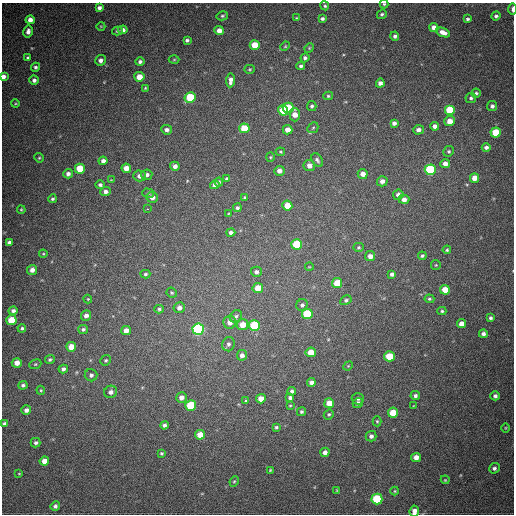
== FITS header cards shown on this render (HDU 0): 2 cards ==
NAXIS1  =                  512
NAXIS2  =                  512

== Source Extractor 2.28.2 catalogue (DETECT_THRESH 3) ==
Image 512 x 512 px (HDU 0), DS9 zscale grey, 1 PNG px = 1 image px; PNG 516 x 516 px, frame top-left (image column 1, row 512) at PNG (2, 3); each listed source drawn as its Kron ellipse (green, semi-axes under 4 px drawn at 4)
Background 660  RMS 19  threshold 56.9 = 3 sigma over >= 5 px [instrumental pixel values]
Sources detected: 189; all 189 listed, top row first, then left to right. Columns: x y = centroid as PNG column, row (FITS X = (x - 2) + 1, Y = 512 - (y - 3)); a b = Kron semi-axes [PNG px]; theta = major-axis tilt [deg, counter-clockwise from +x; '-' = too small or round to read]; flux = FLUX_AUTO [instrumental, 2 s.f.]
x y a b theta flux
384 4 4 4 - 1700
325 6 5 4 - 2000
99 8 4 4 - 4500
512 9 6 2 -89 4800
382 14 5 4 - 2300
222 16 6 4 14 2100
496 16 4 4 - 2900
296 18 3 3 - 1200
322 19 4 3 - 3100
468 19 4 3 - 2300
30 20 4 4 - 7900
101 26 4 3 - 960
434 28 4 4 - 8500
123 30 5 4 - 5600
28 31 6 4 79 5200
117 31 5 4 - 1900
219 31 5 4 - 8400
443 32 7 4 -24 8700
395 36 4 4 - 3100
187 40 4 3 - 2700
255 45 5 5 - 28000
285 46 5 4 - 1400
309 48 5 4 - 1200
28 58 4 3 - 2400
305 58 4 4 - 3200
100 60 5 5 - 5100
174 60 5 3 - 1200
140 62 4 4 - 3300
301 66 4 4 - 2800
35 67 4 4 - 2700
250 69 5 4 - 1500
3 76 4 4 - 5200
139 77 5 5 - 17000
34 80 4 4 - 3800
231 80 7 4 84 6100
380 83 4 4 - 5100
145 88 3 3 - 1300
476 93 4 4 - 2100
328 96 5 4 - 1800
190 97 6 5 - 55000
471 98 5 5 - 2600
15 104 4 3 - 1100
312 106 5 4 - 2700
492 106 5 5 - 3400
288 108 5 5 - 45000
283 110 5 5 - 34000
450 110 5 5 - 41000
295 115 6 5 - 12000
449 121 5 5 - 12000
394 123 4 4 - 4100
435 126 4 4 - 5700
244 128 5 5 - 34000
313 128 6 4 44 2100
167 130 5 5 - 4300
288 130 5 4 - 12000
418 130 5 4 - 5000
496 132 5 5 - 43000
486 147 4 4 - 3300
449 151 5 5 - 2100
280 152 5 4 - 1300
270 157 4 4 - 1400
39 158 5 4 - 1600
317 160 7 5 -57 3000
103 161 4 4 - 5000
445 164 5 4 - 8000
175 166 4 4 - 5400
309 166 6 5 - 7200
126 168 5 4 - 12000
80 169 5 5 - 36000
430 170 5 5 - 110000
279 171 5 5 - 6200
68 174 5 4 - 4300
363 174 5 5 - 9100
147 175 5 5 - 4300
140 176 6 5 - 6100
475 178 4 4 - 12000
227 179 4 4 - 2600
111 180 4 4 - 1000
382 181 5 5 - 6000
219 182 4 4 - 2300
100 185 5 4 - 2700
215 185 5 4 - 5000
106 191 5 4 - 4700
148 193 6 4 -15 1800
398 195 5 5 - 5400
152 197 6 5 - 7600
245 197 4 3 - 1600
52 199 4 4 - 2100
404 199 5 4 - 6200
287 206 5 5 - 20000
237 208 4 4 - 2300
147 209 3 2 - 3600
21 210 4 3 - 1500
228 214 4 3 - 1200
231 232 4 4 - 4000
9 242 4 4 - 3800
297 244 5 5 - 57000
358 247 5 4 - 1900
447 250 4 4 - 1600
43 254 4 4 - 1200
370 256 5 5 - 6500
422 256 4 3 - 2100
436 265 5 4 - 1300
309 267 4 2 - 930
32 270 5 5 - 7100
256 272 5 5 - 3700
145 274 5 4 - 1900
392 274 4 4 - 3800
337 283 5 5 - 24000
258 288 5 5 - 20000
445 290 5 5 - 17000
172 293 5 4 - 1700
88 299 4 4 - 1100
429 299 5 4 - 1900
346 300 6 4 29 2300
302 305 6 5 - 3200
179 308 5 5 - 5700
159 309 4 4 - 2100
13 311 4 4 - 3800
442 311 4 4 - 2000
307 314 5 5 - 71000
86 315 5 5 - 5600
236 316 7 5 45 2800
490 318 4 3 - 2700
11 320 5 5 - 28000
230 322 6 6 - 8800
461 324 4 4 - 8800
242 325 5 5 - 14000
254 325 5 5 - 81000
22 328 4 3 - 2000
83 329 5 4 - 2400
198 329 6 5 - 240000
126 331 5 4 - 8000
483 334 4 4 - 4300
228 344 7 6 - 3500
71 347 5 4 - 17000
311 352 5 5 - 17000
242 355 5 5 - 5400
389 356 5 5 - 36000
50 359 5 4 - 2400
106 360 5 5 - 2000
17 363 5 4 - 9700
35 364 6 4 22 1800
348 366 5 4 - 1300
63 369 5 4 - 4000
91 375 6 6 - 3600
311 382 4 4 - 5400
23 385 4 4 - 2800
41 390 4 3 - 1500
292 391 4 4 - 3500
111 392 6 6 - 5600
415 396 5 4 - 3100
495 396 4 4 - 3300
181 397 5 5 - 7100
290 397 4 3 - 3100
261 399 5 4 - 13000
358 399 6 5 - 2900
246 401 3 3 - 1700
329 403 5 5 - 18000
358 403 5 5 - 3400
191 406 5 5 - 68000
290 406 3 2 - 1000
413 406 3 2 - 860
26 410 5 4 - 5200
301 412 5 4 - 2100
393 413 5 5 - 29000
329 414 5 4 - 1800
377 421 5 4 - 1800
4 423 4 4 - 2800
165 425 4 4 - 3700
276 427 4 3 - 1900
505 428 5 3 - 1100
200 435 5 5 - 16000
371 436 5 5 - 4200
36 443 5 5 - 2800
325 452 5 4 - 5400
161 453 4 3 - 1800
416 457 5 4 - 8400
44 461 5 4 - 9900
494 468 5 5 - 3100
270 470 4 3 - 1200
19 474 4 2 - 920
445 480 4 4 - 1100
234 481 5 4 - 1600
337 490 4 3 - 1100
395 491 4 4 - 1200
377 499 5 5 - 82000
55 506 5 4 - 3000
414 511 6 4 84 8000
At the frame edge (FLAGS 8, measured only in part): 4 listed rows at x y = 384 4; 512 9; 3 76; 414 511